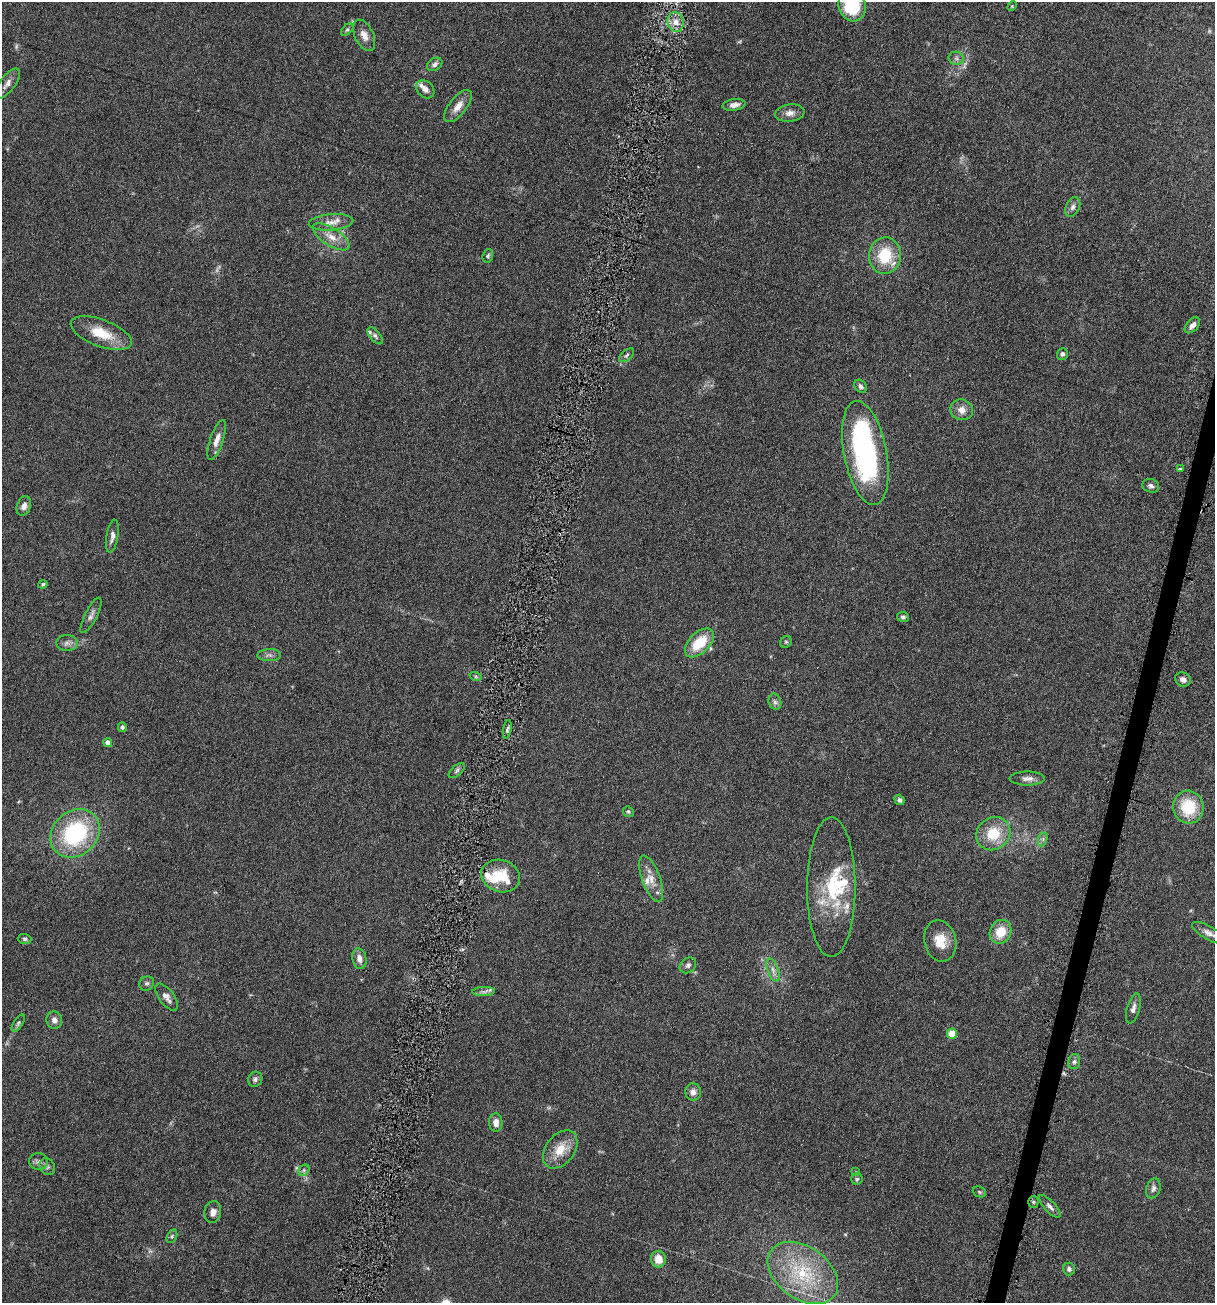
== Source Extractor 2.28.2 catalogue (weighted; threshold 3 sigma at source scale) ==
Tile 10 of 4 x 4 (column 2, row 3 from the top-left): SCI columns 1994-3206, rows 1607-2907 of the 5918 x 5679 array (HDU 1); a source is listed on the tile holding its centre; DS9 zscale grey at full resolution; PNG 1217 x 1305 px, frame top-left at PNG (2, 2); each listed source drawn as its Kron ellipse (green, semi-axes under 4 px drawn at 4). Shown black and unused: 1% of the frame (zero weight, under 4 of 7 exposures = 19% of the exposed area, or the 3 px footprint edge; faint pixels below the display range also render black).
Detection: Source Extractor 2.28.2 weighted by HDU 2 'WHT'; one run over the whole footprint, this tile lists its part. Background 0.111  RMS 0.0057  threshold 0.0234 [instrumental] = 3 sigma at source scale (4.09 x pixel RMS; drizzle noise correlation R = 1.36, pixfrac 0.8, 0.05/0.05 arcsec/px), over >= 5 px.
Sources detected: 100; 3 too faint to see at this stretch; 2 inside a brighter object's white glare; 1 cosmic-ray / hot-pixel residue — neither listed nor drawn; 7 inside a brighter listed object's ellipse — not listed separately; the other 87 listed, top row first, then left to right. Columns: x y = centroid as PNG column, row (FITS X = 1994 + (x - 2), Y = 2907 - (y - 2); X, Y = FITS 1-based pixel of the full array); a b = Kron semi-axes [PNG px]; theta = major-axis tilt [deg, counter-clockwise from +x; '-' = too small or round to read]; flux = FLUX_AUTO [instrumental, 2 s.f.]
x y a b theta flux
852 5 16 13 -73 30
1012 6 5 4 - 0.51
676 22 10 8 -76 4.5
347 30 7 4 42 0.94
364 35 17 9 -65 4
956 58 8 6 -10 1.6
435 64 8 6 32 1.8
7 84 18 7 53 3.1
425 89 10 8 -42 2.7
734 105 12 5 8 2.6
458 106 19 8 51 5.3
790 113 15 8 8 3.3
1073 207 10 7 64 1.9
331 222 22 8 4 4.9
331 237 21 8 -33 6
488 256 7 5 72 0.87
885 256 18 16 88 19
1192 325 9 5 47 2.7
101 333 32 13 -20 14
375 336 10 5 -50 1.4
1062 354 6 5 - 1.4
627 355 9 5 39 1.1
861 386 7 5 -48 1.4
962 410 11 10 - 4.3
217 440 21 6 71 4.2
865 453 53 21 -79 99
1180 469 4 3 - 0.6
1151 486 8 6 -15 1.6
24 506 10 7 70 2.8
112 536 16 6 81 2.6
43 584 4 4 - 0.87
91 615 19 6 63 2.6
903 617 6 5 - 1.1
786 642 6 5 - 0.82
67 643 10 8 0 2.3
699 643 18 10 45 16
269 655 12 6 1 2
476 677 6 4 -19 0.85
1183 679 8 7 - 2.5
775 702 8 6 -74 1.5
122 727 5 4 - 0.97
507 729 9 3 79 1.1
107 743 4 4 - 3.1
457 771 10 5 42 1.2
1027 779 18 7 0 3
899 800 5 4 - 1.1
1188 807 16 15 - 19
628 812 6 5 - 0.78
75 833 26 22 43 52
993 834 18 16 39 15
1043 839 7 4 73 1.1
501 876 20 16 -19 14
651 879 24 9 -70 6.1
831 887 70 24 90 34
1001 932 12 10 65 9.8
1209 933 19 6 -30 3
25 939 7 5 -2 1
940 941 21 16 -77 9.5
359 959 10 7 -80 3.1
688 965 9 7 41 1.6
773 970 12 5 -70 2.2
147 983 8 6 36 1.2
484 992 11 4 3 1.7
167 997 16 7 -53 2.9
1133 1008 15 6 74 2.5
54 1020 9 8 - 2.7
18 1023 10 4 58 1.1
952 1034 5 5 - 14
1074 1062 7 6 - 1.5
255 1079 8 7 - 1.5
693 1092 9 8 - 3
496 1123 9 6 -88 3.4
560 1149 21 14 52 9.5
39 1162 9 8 - 2.1
47 1167 9 7 -56 1.5
304 1170 6 5 - 0.93
856 1172 4 4 - 0.53
857 1179 6 5 - 0.87
1153 1189 10 7 74 2
979 1192 7 5 -22 0.75
1033 1202 5 5 - 0.82
1050 1206 14 5 -47 2.2
213 1212 11 8 78 3.2
172 1236 7 4 64 0.93
658 1259 8 7 - 6.7
1069 1269 6 6 - 1.5
803 1273 39 26 -36 35
Isophote crosses this tile's border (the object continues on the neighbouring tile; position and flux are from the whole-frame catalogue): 2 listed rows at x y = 852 5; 1209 933